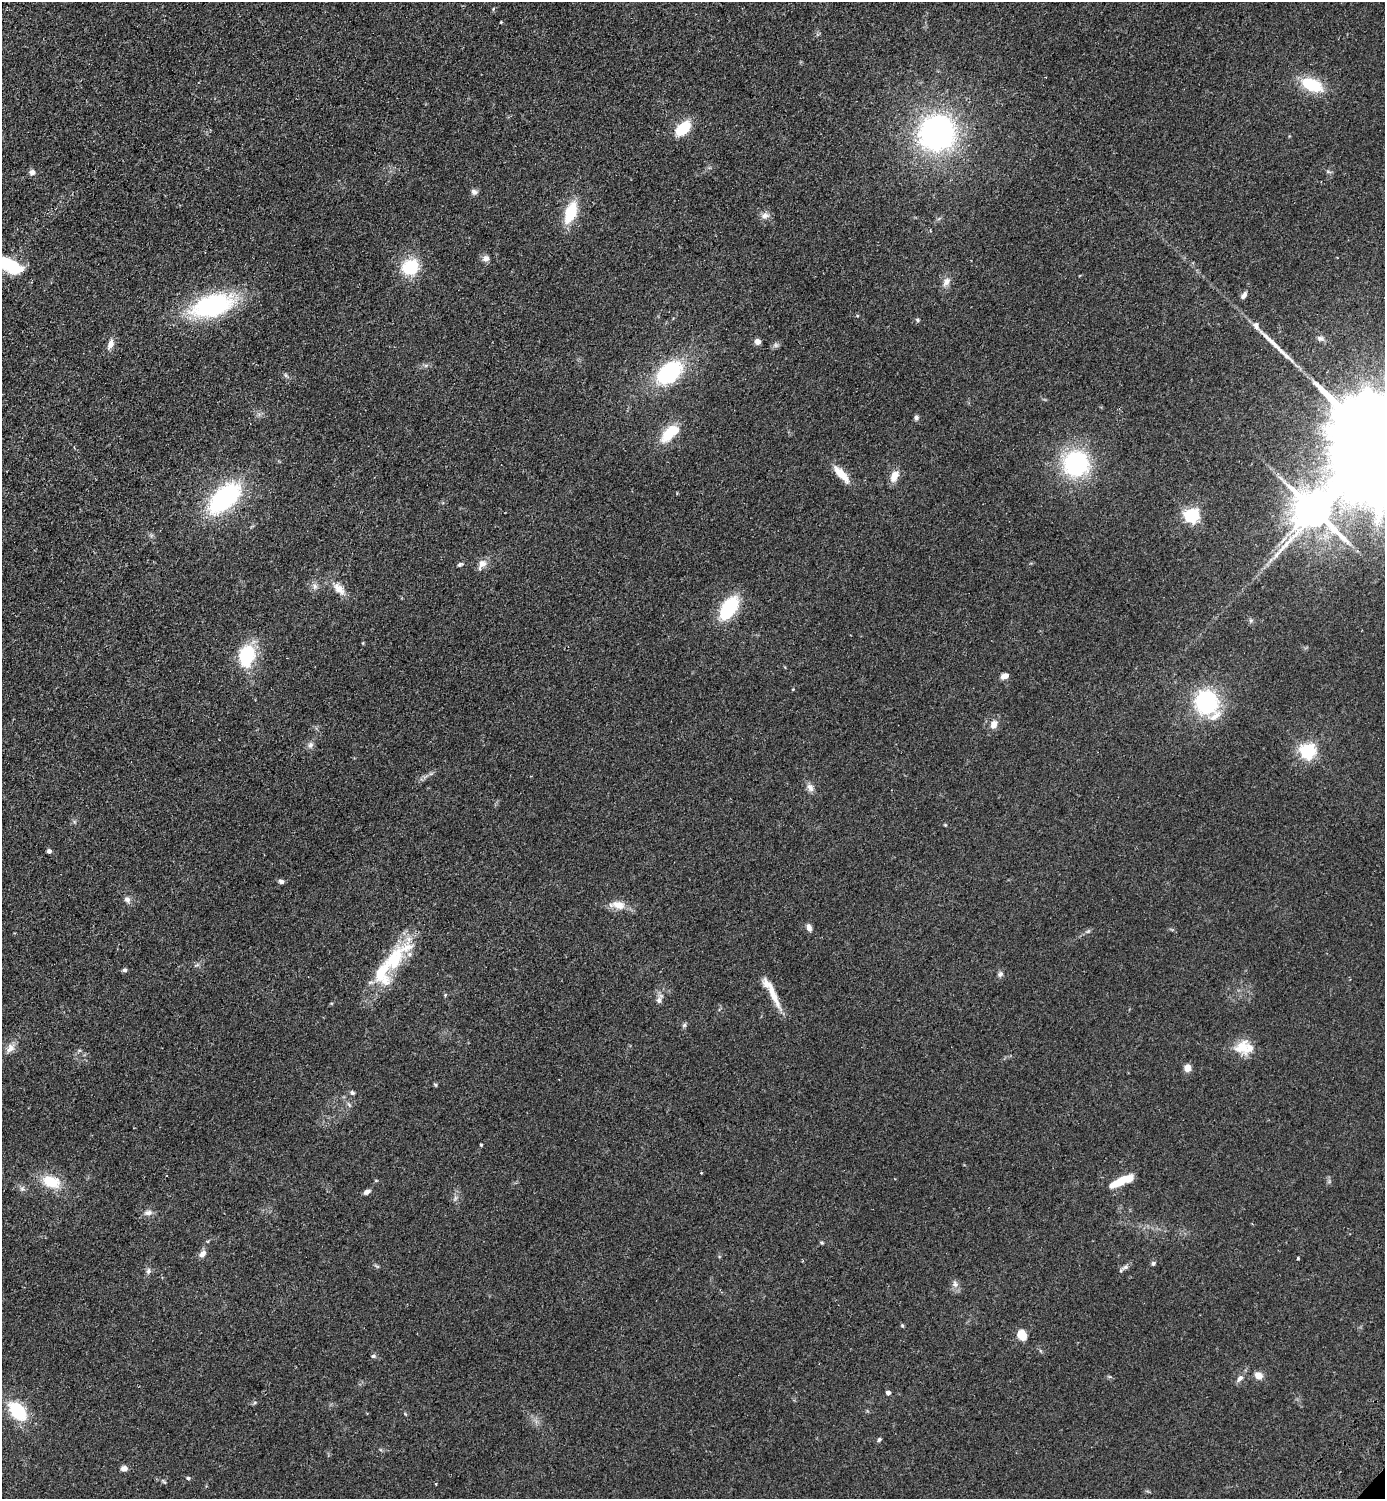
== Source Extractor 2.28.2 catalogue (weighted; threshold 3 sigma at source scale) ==
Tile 11 of 4 x 4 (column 3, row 3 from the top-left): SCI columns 3108-4490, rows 1539-3035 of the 6074 x 6069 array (HDU 1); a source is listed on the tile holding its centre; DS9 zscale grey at full resolution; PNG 1387 x 1501 px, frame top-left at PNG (2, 2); no overlay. Shown black and unused: <1% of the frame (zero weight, under 2 of 3 exposures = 3% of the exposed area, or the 3 px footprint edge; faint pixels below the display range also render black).
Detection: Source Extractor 2.28.2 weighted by HDU 2 'WHT'; one run over the whole footprint, this tile lists its part. Background 0.0793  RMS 0.0085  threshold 0.0385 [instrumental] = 3 sigma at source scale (4.5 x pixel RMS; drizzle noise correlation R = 1.50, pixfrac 1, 0.05/0.05 arcsec/px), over >= 5 px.
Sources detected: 96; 2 inside a brighter object's white glare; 1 long thin detection or spike segment (spike, bleed or trail) — not listed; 4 inside a brighter listed object's ellipse — not listed separately; the other 89 listed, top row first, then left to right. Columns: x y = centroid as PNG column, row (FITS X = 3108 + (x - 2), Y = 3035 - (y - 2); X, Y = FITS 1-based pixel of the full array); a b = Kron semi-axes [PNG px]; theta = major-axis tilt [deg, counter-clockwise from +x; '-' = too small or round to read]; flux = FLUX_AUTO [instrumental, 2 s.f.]
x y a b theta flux
501 22 5 3 - 0.62
1312 85 19 10 -23 40
683 128 13 8 43 33
937 133 31 30 - 210
32 172 7 7 - 3.4
474 192 8 7 - 3
571 212 21 10 70 31
765 216 12 7 7 3.9
486 258 9 8 - 3.7
8 264 28 15 -14 33
410 267 16 14 33 37
946 282 14 8 58 5.2
1244 295 9 6 55 3.1
213 306 41 21 17 120
918 320 5 4 - 1.1
1256 326 12 8 -67 4.2
1320 338 9 7 5 2.7
757 342 7 6 - 3.8
110 344 12 7 71 5.6
776 345 7 6 - 2.1
426 365 7 4 19 1.6
669 372 30 19 42 69
286 375 6 5 - 1.6
916 418 7 6 - 2.1
669 433 22 11 43 26
1381 447 64 20 -46 60000
1076 464 26 25 - 93
841 474 24 9 -48 13
894 476 14 9 63 8.7
224 498 35 18 42 110
1191 515 6 6 - 200
460 564 7 5 31 1.5
482 564 14 8 55 6
315 586 9 6 -90 3.1
339 589 18 9 -44 9
729 608 23 13 57 53
363 643 5 3 - 0.71
247 656 22 14 81 48
1005 676 8 6 13 4.9
793 689 4 3 - 0.61
1207 702 24 19 -61 87
994 724 12 9 66 6
310 745 9 7 79 3
1307 751 6 6 - 250
810 788 11 8 -60 4.3
49 851 4 4 - 2.3
281 881 6 5 - 2.7
127 900 9 7 -53 3.2
618 905 22 11 -6 11
809 927 9 6 -75 3.9
1088 931 6 4 19 1.3
395 959 64 20 50 56
125 970 6 5 - 1.8
1000 974 8 6 53 2.3
772 992 46 8 -62 15
445 995 5 4 - 0.86
659 1000 8 7 - 3.3
684 1025 7 5 46 1.5
10 1048 13 9 50 5.8
1243 1048 18 16 -15 18
1187 1068 6 5 - 8.9
435 1085 6 4 -44 0.89
352 1093 6 5 - 1.6
481 1145 3 3 - 0.89
701 1173 3 3 - 0.69
1121 1181 28 8 24 18
51 1182 21 13 -20 23
22 1189 6 6 - 2
367 1192 8 5 27 3.3
148 1213 12 7 7 3.8
822 1243 5 4 - 1
202 1254 9 6 49 4.6
1298 1258 3 3 - 1.2
1153 1263 5 5 - 1.5
1125 1267 9 5 24 2.5
148 1271 9 6 79 2.4
955 1284 10 7 -66 3.7
902 1326 5 4 - 1
1022 1335 10 8 -62 13
373 1356 7 5 0 1.6
1258 1375 9 7 -37 7.1
1240 1378 9 6 47 3.5
888 1393 4 4 - 4.3
17 1411 21 13 -50 41
879 1440 6 5 - 1.4
124 1468 8 6 3 3.4
188 1478 5 4 - 1.5
164 1481 8 3 -45 1.1
436 1484 3 2 - 0.84
Isophote crosses this tile's border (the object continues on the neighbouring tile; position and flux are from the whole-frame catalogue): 2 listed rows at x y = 8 264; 1381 447